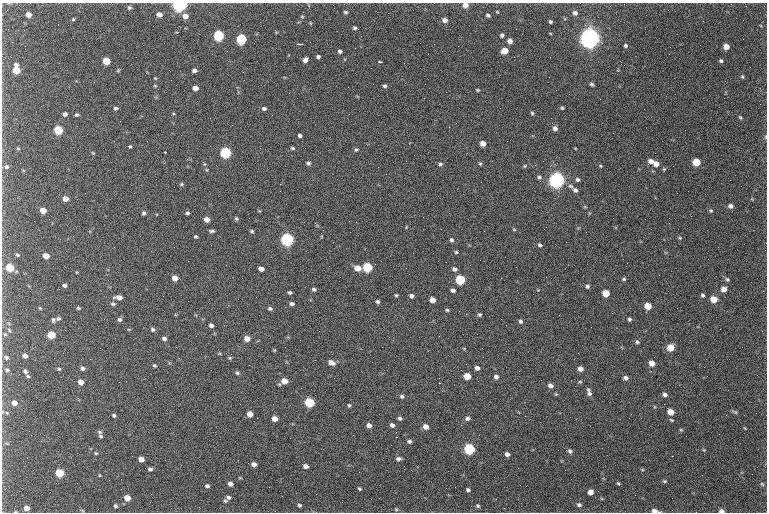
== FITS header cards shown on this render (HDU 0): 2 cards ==
NAXIS1  =                  765 /fastest changing axis
NAXIS2  =                  510 /next to fastest changing axis

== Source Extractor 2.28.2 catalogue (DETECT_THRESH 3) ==
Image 765 x 510 px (HDU 0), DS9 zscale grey, 1 PNG px = 1 image px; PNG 769 x 514 px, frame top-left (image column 1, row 510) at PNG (2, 3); no overlay
Background 1200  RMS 11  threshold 32.6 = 3 sigma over >= 5 px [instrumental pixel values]
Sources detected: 247; all 247 listed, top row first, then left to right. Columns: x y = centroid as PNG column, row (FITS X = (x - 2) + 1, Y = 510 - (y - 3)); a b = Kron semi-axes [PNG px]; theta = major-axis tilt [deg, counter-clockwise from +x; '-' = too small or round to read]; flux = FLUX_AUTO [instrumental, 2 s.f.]
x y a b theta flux
179 5 6 5 - 210000
465 5 6 5 - 4600
129 7 5 5 - 1300
41 12 2 2 - 330
345 12 5 4 - 1200
575 13 5 5 - 2200
28 14 5 4 - 5700
159 14 5 4 - 4200
488 15 4 3 - 1300
185 16 6 5 - 5000
302 16 6 4 -1 650
73 19 4 4 - 800
445 20 6 5 - 3400
550 21 4 3 - 1100
703 21 3 2 - 670
310 23 4 2 - 560
355 28 6 3 -18 1400
219 35 6 5 - 78000
502 35 4 4 - 1400
590 38 7 6 - 980000
241 39 6 5 - 66000
510 41 5 4 - 3500
298 44 3 2 - 1700
625 46 4 4 - 1200
726 47 5 5 - 4400
340 51 4 3 - 1700
505 51 5 5 - 8000
318 57 4 4 - 1500
305 60 5 4 - 3000
106 61 5 5 - 16000
721 61 5 4 - 1200
380 62 4 2 - 760
16 70 7 5 -87 17000
118 70 4 4 - 750
169 70 2 2 - 290
194 70 4 4 - 2200
742 77 5 4 - 900
155 78 5 3 - 560
171 80 2 2 - 2600
592 84 5 4 - 1200
155 86 4 4 - 670
385 86 4 4 - 1400
195 88 5 4 - 4500
477 90 3 2 - 770
289 93 2 2 - 690
424 98 3 2 - 630
760 104 2 2 - 2000
116 108 4 4 - 1300
264 108 5 4 - 1700
562 108 4 3 - 880
531 112 3 3 - 1900
13 114 2 2 - 360
65 114 4 4 - 2000
77 115 4 4 - 1200
740 117 5 4 - 930
120 121 2 2 - 320
555 128 6 5 - 2700
58 130 5 5 - 39000
300 136 4 3 - 7100
765 137 6 4 89 860
483 143 5 4 - 4600
130 146 4 3 - 1600
18 148 5 4 - 900
292 148 6 4 -16 1100
575 148 4 2 - 520
356 149 6 4 24 1200
165 152 2 2 - 570
93 153 5 3 - 640
226 153 6 5 - 88000
651 161 6 5 - 3500
203 162 3 2 - 3600
696 162 5 5 - 17000
308 163 6 5 - 1400
440 164 5 5 - 1400
480 164 5 5 - 950
656 164 7 6 - 4600
525 166 5 4 - 920
600 166 5 4 - 810
6 167 7 6 - 2000
664 169 5 4 - 840
539 177 6 5 - 1500
557 180 6 6 - 380000
578 180 5 5 - 1700
181 184 5 4 - 950
570 186 7 5 -25 1900
575 190 6 5 - 2000
65 199 5 4 - 5700
730 206 5 5 - 2500
585 207 6 4 -18 700
43 210 5 4 - 7700
259 211 4 4 - 610
711 211 5 4 - 900
144 213 5 5 - 1300
187 213 4 4 - 1300
236 218 5 4 - 1100
207 219 5 4 - 5200
546 227 3 2 - 3600
514 230 5 3 - 700
212 231 6 3 0 1400
252 231 4 4 - 1100
196 236 4 3 - 900
680 238 4 3 - 710
287 239 6 6 - 170000
451 240 5 5 - 1300
766 243 3 2 - 560
540 245 5 4 - 1400
456 252 4 4 - 900
18 255 6 4 -30 1100
46 256 5 4 - 7300
627 263 2 2 - 1000
470 265 2 2 - 320
367 267 6 5 - 45000
10 268 5 5 - 28000
357 268 6 5 - 7300
261 269 5 4 - 4000
454 269 6 5 - 2000
546 277 3 2 - 790
175 278 5 4 - 6200
624 279 5 3 - 990
727 279 6 5 - 1200
460 280 6 5 - 47000
65 285 4 4 - 1400
587 286 5 5 - 1600
314 289 5 4 - 1400
724 289 5 5 - 4500
453 290 5 3 - 1900
290 292 3 3 - 1300
606 293 5 5 - 13000
396 295 4 4 - 830
703 295 4 4 - 1300
411 296 5 5 - 1900
119 297 7 4 -5 4400
714 299 6 5 - 8900
432 300 5 5 - 5200
378 302 5 4 - 1400
113 304 6 4 -11 1300
292 304 5 4 - 1900
648 306 5 5 - 11000
40 308 5 4 - 740
78 308 4 3 - 970
270 308 5 4 - 1300
447 310 5 4 - 1000
480 315 5 5 - 1200
559 315 3 2 - 540
58 318 5 4 - 1500
120 319 5 5 - 1600
629 319 4 4 - 1400
53 320 5 4 - 1200
521 321 6 5 - 1500
9 324 6 3 -20 920
211 325 5 4 - 2000
153 329 6 5 - 1500
9 330 8 5 -59 1600
319 331 2 2 - 470
762 331 3 2 - 610
5 334 6 5 - 1200
51 335 5 5 - 23000
439 336 3 2 - 720
247 338 5 5 - 6000
164 339 5 5 - 2100
46 340 3 2 - 800
637 342 5 4 - 1300
742 347 2 2 - 330
670 348 6 6 - 11000
274 350 4 4 - 720
231 354 2 2 - 2000
25 356 5 4 - 3300
6 358 7 6 - 1900
331 363 6 5 - 4700
652 363 5 5 - 6100
154 365 5 5 - 1000
82 368 4 4 - 1900
477 368 5 5 - 3000
59 369 4 4 - 830
580 369 5 5 - 3900
7 370 7 5 -11 1700
25 371 5 4 - 1800
11 373 3 3 - 520
237 373 5 5 - 1200
28 376 5 4 - 930
467 376 5 5 - 12000
496 377 5 5 - 2400
626 378 5 4 - 2300
284 381 6 5 - 7700
81 382 5 4 - 5200
580 382 6 3 8 830
439 383 2 2 - 19000
550 385 5 5 - 2700
589 393 8 6 -70 2200
556 394 4 4 - 730
665 394 6 5 - 2000
402 396 6 5 - 1300
14 403 6 5 - 4800
309 403 6 5 - 55000
349 405 5 5 - 1000
671 412 5 5 - 7900
735 412 9 4 -22 1100
250 414 5 5 - 6700
114 415 4 3 - 1200
400 418 5 4 - 1500
467 418 6 5 - 2000
275 419 5 4 - 5200
671 420 5 4 - 770
369 425 5 5 - 3500
392 425 5 4 - 2000
426 427 5 5 - 4700
681 430 5 4 - 850
100 432 6 4 -26 1100
101 436 6 4 -49 1100
396 437 2 2 - 43000
409 441 5 4 - 1600
7 444 6 4 -2 910
469 449 6 5 - 82000
704 450 5 4 - 660
570 451 6 5 - 1600
96 453 4 3 - 780
507 454 4 4 - 2600
672 456 2 2 - 8800
141 459 5 4 - 4800
398 459 6 4 4 2000
254 464 5 4 - 3000
305 466 5 4 - 2900
150 469 4 4 - 1800
59 473 5 5 - 32000
99 475 5 3 - 620
702 475 2 2 - 2600
240 478 4 2 - 580
664 481 5 4 - 920
618 483 4 3 - 810
230 484 5 4 - 3100
762 484 6 4 -45 920
207 486 4 4 - 1500
359 489 4 3 - 1000
468 490 4 4 - 1600
590 492 5 5 - 4500
228 497 5 4 - 1600
127 498 5 4 - 8400
225 501 5 4 - 930
299 505 4 4 - 1200
579 505 6 5 - 1600
115 506 4 4 - 1300
478 506 5 4 - 1200
27 508 5 4 - 5800
396 509 5 4 - 870
82 510 5 3 - 650
655 511 9 4 -10 3400
721 511 5 4 - 2600
At the frame edge (FLAGS 8, measured only in part): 7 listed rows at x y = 179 5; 465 5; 765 137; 766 243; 27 508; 655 511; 721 511

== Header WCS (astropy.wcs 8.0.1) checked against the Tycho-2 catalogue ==
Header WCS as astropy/WCSLIB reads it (CRVAL/CRPIX/CD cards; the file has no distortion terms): RA---TAN/DEC--TAN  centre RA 05:07:42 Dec +30:24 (76.92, +30.41 deg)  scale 1.07 arcsec/px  FOV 13.6' x 9.1'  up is +180 deg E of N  parity flipped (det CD > 0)
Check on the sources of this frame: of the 60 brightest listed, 4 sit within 2.0 arcsec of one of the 8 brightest Tycho-2 stars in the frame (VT <= 12.12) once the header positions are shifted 0.35 arcsec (0.13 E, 0.33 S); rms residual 0.83 arcsec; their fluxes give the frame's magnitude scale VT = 24.62 - 2.5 log10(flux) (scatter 0.11 mag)
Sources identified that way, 4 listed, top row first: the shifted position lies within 2.0 arcsec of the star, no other Tycho-2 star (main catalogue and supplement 1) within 4.0 arcsec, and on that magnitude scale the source's flux lands within +1.5 / -3 mag of the star's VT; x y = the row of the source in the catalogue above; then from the Tycho-2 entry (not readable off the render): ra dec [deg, ICRS J2000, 3 dp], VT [Tycho-2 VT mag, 2 dp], TYC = Tycho-2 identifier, HIP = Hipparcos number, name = IAU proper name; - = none
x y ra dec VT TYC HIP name
179 5 76.994 +30.332 11.27 2389-429-1 - -
590 38 76.853 +30.341 9.68 2389-936-1 - -
557 180 76.864 +30.383 10.85 2389-874-1 - -
287 239 76.957 +30.401 10.42 2389-955-1 23873 -